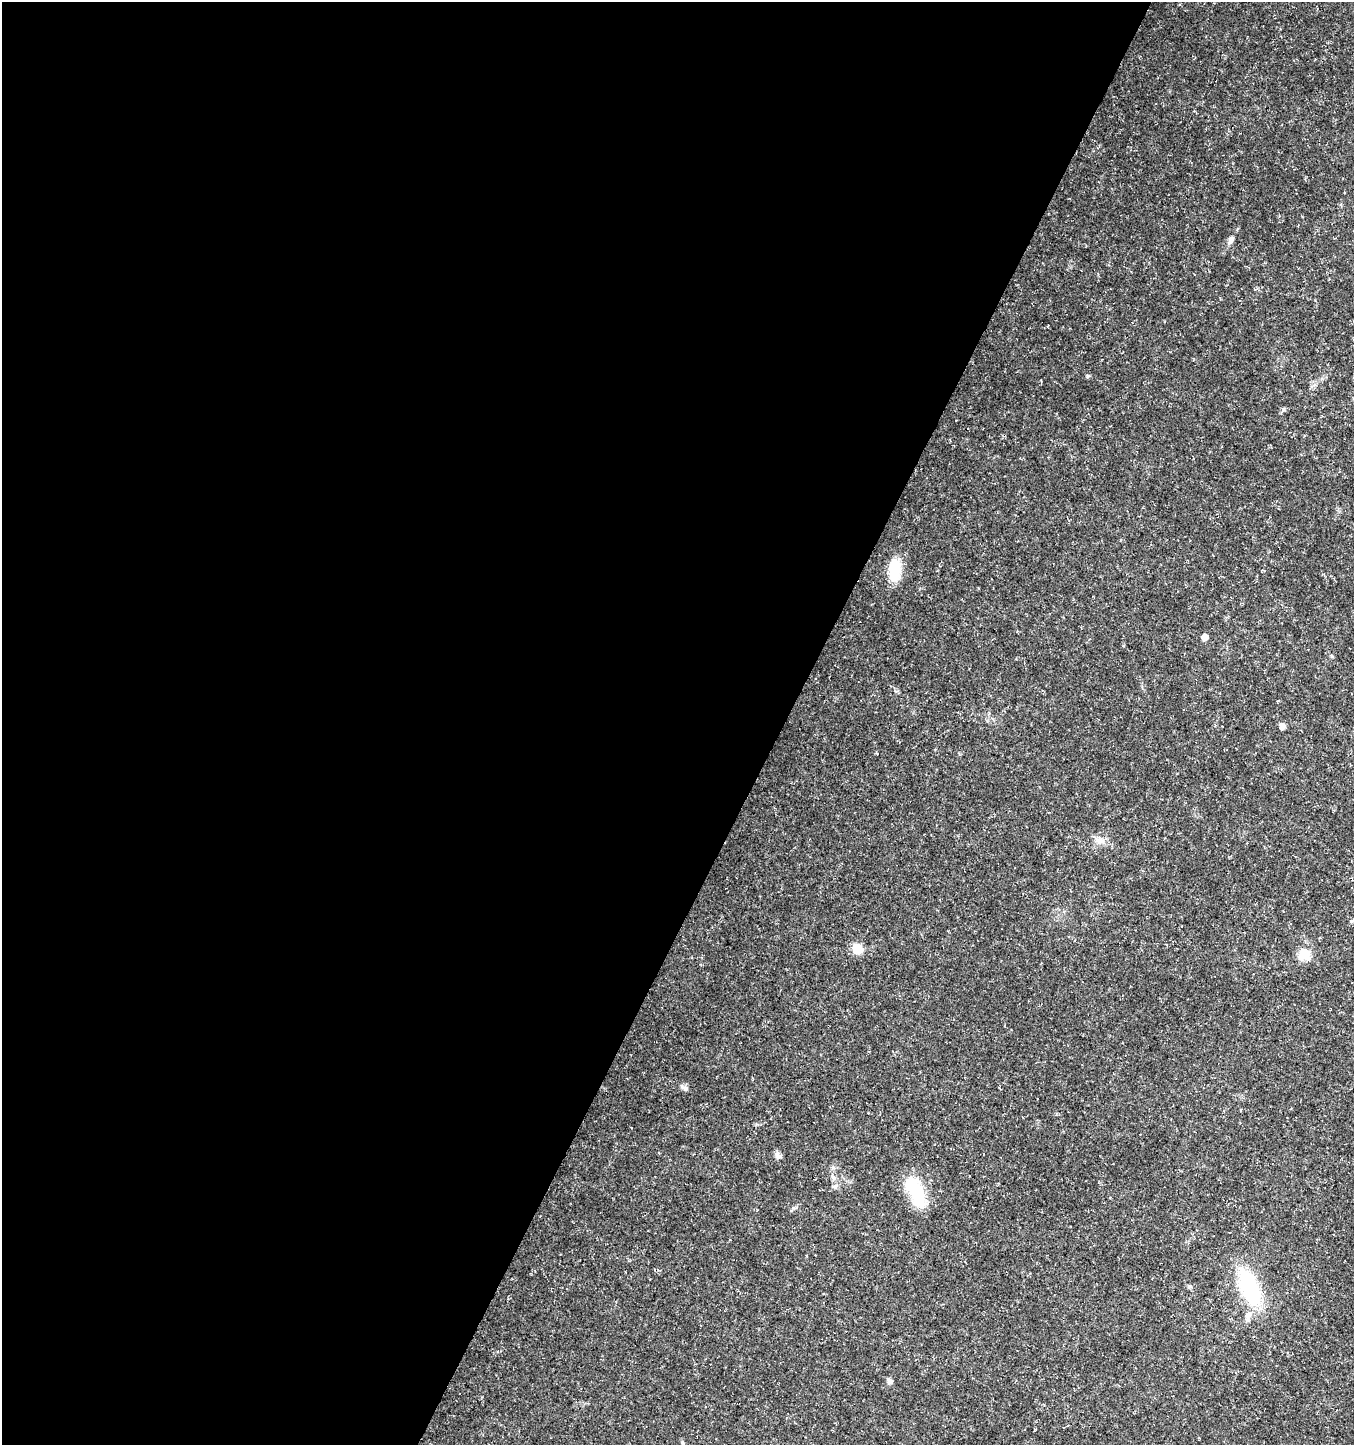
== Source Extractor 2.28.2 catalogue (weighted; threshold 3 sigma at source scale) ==
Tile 5 of 4 x 4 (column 1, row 2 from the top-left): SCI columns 199-1550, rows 2895-4337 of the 5872 x 5780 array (HDU 1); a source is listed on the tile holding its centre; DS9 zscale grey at full resolution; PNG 1356 x 1447 px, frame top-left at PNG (2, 2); no overlay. Shown black and unused: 58% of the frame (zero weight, under 3 of 5 exposures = <1% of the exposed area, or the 3 px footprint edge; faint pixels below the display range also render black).
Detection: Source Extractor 2.28.2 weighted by HDU 2 'WHT'; one run over the whole footprint, this tile lists its part. Background 0.0108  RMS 0.0022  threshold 0.0101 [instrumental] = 3 sigma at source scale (4.5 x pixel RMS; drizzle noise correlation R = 1.50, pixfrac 1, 0.0396/0.0396 arcsec/px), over >= 5 px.
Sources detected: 18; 1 inside a brighter listed object's ellipse — not listed separately; the other 17 listed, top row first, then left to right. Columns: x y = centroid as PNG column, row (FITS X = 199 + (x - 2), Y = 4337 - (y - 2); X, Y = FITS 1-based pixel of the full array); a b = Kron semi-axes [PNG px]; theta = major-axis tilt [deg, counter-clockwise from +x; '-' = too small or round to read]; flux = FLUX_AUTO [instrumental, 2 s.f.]
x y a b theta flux
1231 239 10 6 63 0.84
1087 376 5 5 - 0.3
895 570 24 13 85 7
1205 637 5 5 - 1.9
1282 726 6 6 - 1.1
877 754 3 3 - 0.21
1100 840 13 8 0 1.6
1351 921 5 4 - 0.37
857 949 6 6 - 12
1303 954 16 15 - 2.9
685 1088 10 6 -36 0.7
778 1155 11 7 -69 0.83
833 1177 9 4 -54 0.62
835 1186 8 6 20 0.58
915 1191 40 17 -65 9.8
1250 1288 45 19 -69 18
889 1381 8 6 -47 0.76
Unlisted compact peaks at least as high as the median listed source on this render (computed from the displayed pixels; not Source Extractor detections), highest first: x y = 793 1208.